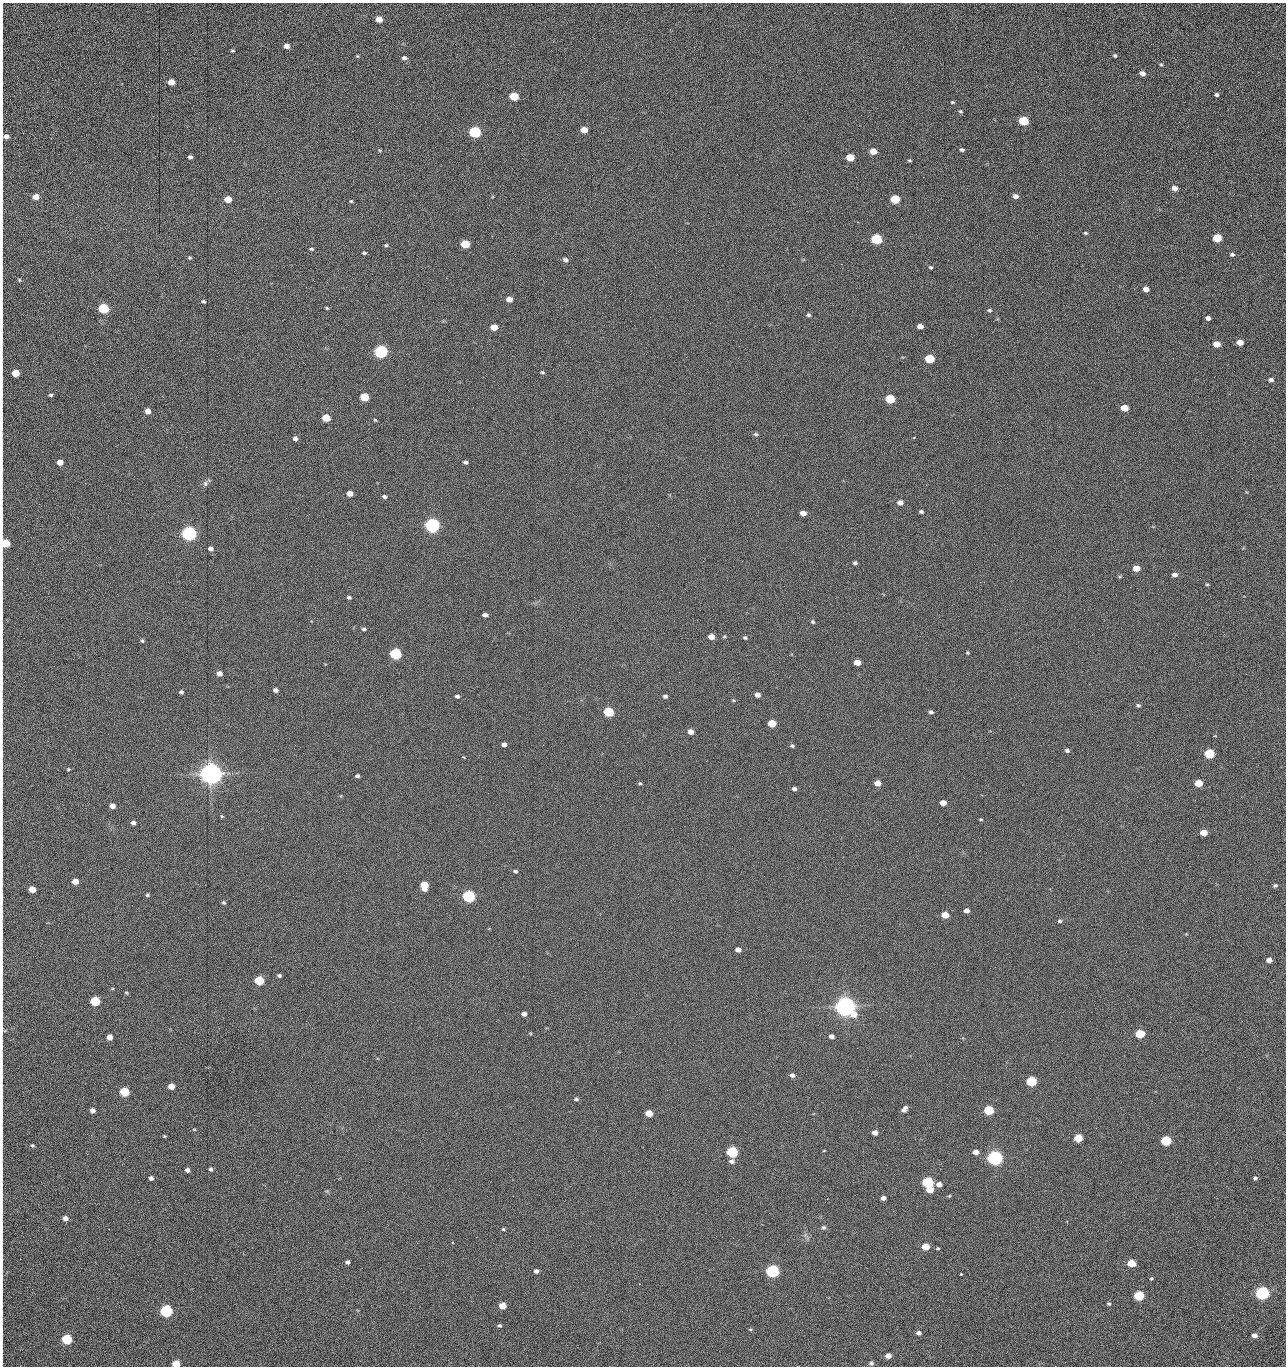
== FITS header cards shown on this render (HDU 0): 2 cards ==
NAXIS1  =                 1284 /fastest changing axis
NAXIS2  =                 1364 /next to fastest changing axis

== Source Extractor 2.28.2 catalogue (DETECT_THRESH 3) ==
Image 1284 x 1364 px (HDU 0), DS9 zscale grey, 1 PNG px = 1 image px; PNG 1288 x 1368 px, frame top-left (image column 1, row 1364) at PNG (2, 3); no overlay
Background 145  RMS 15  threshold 44.6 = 3 sigma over >= 5 px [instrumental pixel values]
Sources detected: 272; all 272 listed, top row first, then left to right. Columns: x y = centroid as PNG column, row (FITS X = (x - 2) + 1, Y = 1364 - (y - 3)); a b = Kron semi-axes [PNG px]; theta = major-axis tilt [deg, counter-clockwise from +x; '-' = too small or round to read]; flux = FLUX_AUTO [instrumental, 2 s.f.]
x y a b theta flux
2 8 20 2 90 2.5e+03
379 19 5 5 - 1.3e+04
1188 35 2 2 - 8.0e+02
286 46 6 5 - 5.4e+03
2 49 15 2 90 2.5e+03
232 51 5 3 - 1.2e+03
357 56 4 3 - 9.8e+02
1115 56 4 4 - 1.5e+03
404 58 6 5 - 2.7e+03
1161 65 6 4 -61 1.4e+03
2 66 16 2 90 2.7e+03
1142 73 5 5 - 4.7e+03
171 82 5 5 - 1.4e+04
2 83 13 2 90 2.7e+03
1217 95 4 4 - 1.9e+03
514 96 6 5 - 4.2e+04
952 102 5 3 - 1.1e+03
961 111 5 4 - 1.3e+03
2 116 15 2 90 1.5e+03
1023 121 6 5 - 6.0e+04
1179 122 2 2 - 7.8e+02
584 130 5 5 - 1.4e+04
475 132 6 5 - 1.6e+05
5 136 11 8 -60 6.8e+03
380 150 4 4 - 1.0e+03
962 150 5 4 - 1.9e+03
873 151 5 5 - 1.2e+04
190 157 4 4 - 2.2e+03
850 157 6 5 - 2.7e+04
2 160 16 2 90 3.1e+03
909 160 4 3 - 1.3e+03
1041 161 2 2 - 1.3e+03
856 177 2 2 - 1.5e+03
923 177 2 2 - 1.1e+04
2 182 20 2 90 3.7e+03
1174 188 5 4 - 6.5e+03
1015 196 5 4 - 5.4e+03
36 197 5 4 - 9.9e+03
228 199 5 5 - 2.0e+04
895 199 6 5 - 5.1e+04
351 201 4 4 - 1.3e+03
1123 202 2 2 - 5.8e+02
2 220 11 2 90 2.1e+03
857 222 2 2 - 6.7e+02
1085 233 5 3 - 1.4e+03
1217 238 6 5 - 4.2e+04
876 239 6 5 - 1.0e+05
465 244 6 5 - 4.0e+04
386 245 4 4 - 1.4e+03
312 249 4 3 - 1.4e+03
364 253 4 3 - 1.5e+03
1232 254 5 4 - 2.0e+03
190 258 4 4 - 1.3e+03
565 260 6 5 - 3.0e+03
841 264 2 2 - 1.8e+04
931 267 4 3 - 1.4e+03
656 275 2 2 - 8.9e+02
2 279 17 2 90 3.1e+03
19 280 5 4 - 1.3e+03
306 287 2 2 - 4.7e+02
1146 289 5 4 - 7.3e+03
509 299 5 4 - 9.0e+03
203 301 5 4 - 1.7e+03
103 308 6 5 - 1.0e+05
327 308 4 2 - 1.1e+03
2 310 9 2 90 1.7e+03
989 310 5 5 - 1.5e+03
808 315 5 4 - 2.1e+03
1208 318 4 4 - 3.7e+03
849 322 2 2 - 5.2e+02
710 323 2 2 - 2.2e+03
2 325 16 2 90 2.5e+03
920 326 5 4 - 7.3e+03
494 327 5 4 - 1.5e+04
1240 342 5 4 - 1.1e+04
1216 344 5 4 - 1.6e+04
381 352 6 5 - 3.0e+05
929 359 6 5 - 5.7e+04
2 369 17 2 90 2.9e+03
542 372 5 4 - 1.3e+03
15 373 5 5 - 2.5e+04
1271 380 6 5 - 2.6e+03
1256 392 3 2 - 9.0e+02
51 395 5 3 - 1.5e+03
364 397 5 5 - 3.7e+04
890 399 6 5 - 5.9e+04
1124 408 5 5 - 1.8e+04
148 411 5 5 - 8.3e+03
326 418 5 5 - 2.9e+04
2 420 7 2 90 1.1e+03
375 420 5 4 - 1.0e+03
756 434 6 5 - 2.0e+03
1009 435 2 2 - 2.1e+03
914 437 3 3 - 7.7e+02
295 438 5 5 - 3.5e+03
186 447 2 2 - 2.1e+03
60 462 5 4 - 1.2e+04
466 462 5 3 - 2.3e+03
2 468 12 2 90 2.2e+03
85 483 2 2 - 6.3e+02
205 483 9 7 76 3.0e+03
350 493 5 4 - 9.8e+03
384 497 5 4 - 2.4e+03
900 502 6 5 - 5.9e+03
921 512 5 4 - 1.9e+03
803 513 5 4 - 8.6e+03
432 525 6 5 - 5.0e+05
189 534 6 5 - 5.3e+05
492 542 2 2 - 1.8e+03
5 543 6 5 - 4.2e+04
210 549 6 5 - 3.9e+03
742 561 2 2 - 6.2e+02
855 563 5 4 - 1.9e+03
1136 568 5 4 - 1.3e+04
1174 575 6 5 - 4.2e+03
2 576 8 2 90 1.2e+03
1207 584 5 3 - 1.0e+03
349 597 5 4 - 2.0e+03
485 615 5 4 - 4.2e+03
813 622 5 4 - 1.5e+03
364 629 5 4 - 2.0e+03
711 637 5 4 - 1.0e+04
724 637 5 3 - 1.1e+03
745 638 5 4 - 1.6e+03
142 640 5 4 - 1.7e+03
2 641 11 2 90 1.9e+03
967 653 5 4 - 1.2e+03
396 654 6 5 - 1.6e+05
857 662 5 4 - 1.3e+04
679 672 2 2 - 1.5e+03
219 673 5 4 - 7.0e+03
1089 684 2 2 - 5.9e+02
275 690 5 4 - 4.2e+03
181 692 4 4 - 2.0e+03
757 695 5 4 - 6.0e+03
457 696 5 4 - 2.4e+03
665 696 5 4 - 2.6e+03
733 700 5 3 - 9.4e+02
1138 705 5 4 - 1.9e+03
608 712 6 5 - 7.6e+04
931 712 4 4 - 2.5e+03
772 723 5 5 - 2.7e+04
690 732 5 5 - 7.5e+03
504 744 5 4 - 4.3e+03
543 745 2 2 - 2.1e+03
792 746 4 4 - 1.7e+03
1067 750 6 5 - 2.2e+03
1209 754 6 5 - 7.7e+04
617 764 2 2 - 1.3e+03
68 769 5 4 - 1.2e+03
211 774 7 7 - 1.7e+06
357 776 4 3 - 2.2e+03
2 782 17 2 90 2.6e+03
640 783 6 4 -20 1.4e+03
877 783 5 5 - 1.0e+04
1199 783 5 5 - 2.4e+04
794 789 4 4 - 2.8e+03
943 803 5 4 - 8.1e+03
112 806 5 4 - 6.7e+03
222 816 4 4 - 1.0e+03
981 819 5 2 - 9.9e+02
133 823 4 4 - 3.8e+03
1203 833 5 4 - 1.5e+04
897 841 2 2 - 9.3e+02
2 844 12 2 90 2.1e+03
515 871 5 4 - 1.8e+03
75 881 5 4 - 1.2e+04
424 885 6 5 - 2.8e+04
1275 885 5 4 - 1.9e+03
32 889 5 5 - 1.6e+04
147 895 4 4 - 1.6e+03
2 896 14 2 90 2.2e+03
469 896 6 5 - 2.4e+05
224 903 5 4 - 1.5e+03
967 910 5 4 - 5.5e+03
945 915 5 5 - 1.9e+04
1060 921 5 5 - 1.9e+03
738 950 5 4 - 5.9e+03
1269 960 5 4 - 7.1e+03
2 967 13 2 90 2.3e+03
279 975 4 4 - 1.9e+03
523 976 2 2 - 1.3e+03
259 980 5 5 - 6.0e+04
126 993 5 4 - 1.2e+03
95 1001 5 5 - 7.5e+04
845 1007 7 6 - 1.5e+06
524 1014 5 4 - 4.2e+03
2 1016 15 2 90 2.5e+03
411 1023 2 2 - 3.4e+03
3 1029 13 5 -69 2.4e+03
530 1033 4 3 - 1.0e+03
1140 1034 5 5 - 4.8e+04
831 1036 5 4 - 3.9e+03
109 1037 5 5 - 1.0e+04
2 1045 17 2 90 2.6e+03
857 1048 2 2 - 9.1e+02
1245 1057 2 2 - 1.1e+03
2 1072 11 2 90 1.9e+03
792 1075 5 5 - 3.4e+03
1179 1076 2 2 - 1.8e+03
1031 1081 6 5 - 8.8e+04
171 1086 5 4 - 1.2e+04
2 1091 10 2 90 1.9e+03
124 1092 5 5 - 6.5e+04
576 1099 5 4 - 1.9e+03
1155 1103 2 2 - 5.4e+02
904 1109 7 4 50 4.8e+03
92 1110 5 4 - 5.4e+03
989 1110 6 5 - 7.2e+04
729 1112 2 2 - 6.0e+02
649 1113 5 5 - 2.1e+04
1096 1128 2 2 - 4.1e+02
194 1129 4 4 - 9.6e+02
875 1133 5 4 - 6.8e+03
91 1135 2 2 - 1.7e+03
2 1136 9 2 90 1.5e+03
164 1136 4 4 - 9.0e+02
1078 1138 5 5 - 3.2e+04
1166 1141 6 5 - 9.8e+04
32 1145 4 4 - 1.4e+03
571 1149 2 2 - 5.5e+02
824 1151 4 2 - 7.3e+02
732 1152 6 5 - 1.4e+05
976 1152 5 4 - 7.5e+03
995 1158 6 5 - 6.3e+05
732 1161 6 5 - 3.3e+03
210 1169 5 4 - 2.4e+03
187 1170 4 4 - 4.3e+03
151 1178 4 4 - 3.4e+03
1255 1178 5 4 - 1.9e+03
928 1182 6 5 - 1.5e+05
939 1184 5 4 - 6.3e+03
930 1190 5 5 - 1.7e+04
949 1196 5 4 - 1.1e+03
2 1197 15 2 90 2.7e+03
883 1198 4 4 - 4.3e+03
65 1218 5 5 - 4.8e+03
280 1219 3 2 - 1.5e+03
824 1227 6 5 - 2.0e+03
2 1229 19 2 90 3.4e+03
503 1229 4 3 - 1.3e+03
476 1237 2 2 - 4.7e+03
308 1242 3 2 - 1.2e+03
452 1242 3 2 - 9.3e+02
417 1243 2 2 - 3.7e+03
925 1247 5 5 - 1.9e+04
938 1248 4 3 - 1.1e+03
347 1262 4 4 - 2.7e+03
1131 1263 6 5 - 2.7e+04
536 1271 4 4 - 3.2e+03
772 1271 6 5 - 3.1e+05
961 1274 3 3 - 2.6e+03
2 1277 22 2 90 4.3e+03
1151 1278 5 4 - 1.2e+03
1262 1293 6 5 - 3.6e+05
1139 1296 6 5 - 7.9e+04
996 1298 2 2 - 1.9e+03
1109 1304 5 4 - 1.6e+03
502 1306 5 5 - 1.7e+04
166 1311 6 5 - 2.4e+05
622 1311 2 2 - 5.0e+02
2 1314 11 2 90 1.8e+03
500 1325 5 4 - 1.5e+03
750 1329 4 4 - 1.1e+03
919 1333 5 4 - 3.9e+03
1254 1335 5 4 - 5.3e+03
67 1339 5 5 - 9.2e+04
2 1350 9 2 90 1.5e+03
888 1356 5 4 - 6.9e+03
871 1363 5 5 - 2.1e+03
176 1364 5 4 - 2.9e+04
1055 1366 2 2 - 1.4e+03
At the frame edge (FLAGS 8, measured only in part): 36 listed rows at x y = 2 8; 2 49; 2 66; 2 83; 2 116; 5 136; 2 160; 2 182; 2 220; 2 279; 2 310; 2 325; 2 369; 15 373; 2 420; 2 468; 5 543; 2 576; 2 641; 2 782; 2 844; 2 896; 2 967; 2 1016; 3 1029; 2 1045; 2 1072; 2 1091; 2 1136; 2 1197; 2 1229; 2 1277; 2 1314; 2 1350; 176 1364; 1055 1366

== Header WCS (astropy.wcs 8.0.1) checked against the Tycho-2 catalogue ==
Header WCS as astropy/WCSLIB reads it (CRVAL/CRPIX/CD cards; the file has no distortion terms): RA---TAN/DEC--TAN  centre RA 15:41:40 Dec +51:59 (235.42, +51.98 deg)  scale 1.26 arcsec/px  FOV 26.9' x 28.5'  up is +92 deg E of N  parity flipped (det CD > 0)
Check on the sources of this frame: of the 60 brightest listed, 11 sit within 2.0 arcsec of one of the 11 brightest Tycho-2 stars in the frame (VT <= 12.29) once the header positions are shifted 0.40 arcsec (0.34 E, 0.21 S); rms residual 0.95 arcsec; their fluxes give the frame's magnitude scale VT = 25.23 - 2.5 log10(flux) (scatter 0.20 mag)
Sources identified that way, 11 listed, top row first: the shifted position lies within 2.0 arcsec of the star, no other Tycho-2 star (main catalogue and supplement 1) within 4.0 arcsec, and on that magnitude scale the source's flux lands within +1.5 / -3 mag of the star's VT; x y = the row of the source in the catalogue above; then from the Tycho-2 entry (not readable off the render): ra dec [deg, ICRS J2000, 3 dp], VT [Tycho-2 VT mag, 2 dp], TYC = Tycho-2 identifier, HIP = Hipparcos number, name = IAU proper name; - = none
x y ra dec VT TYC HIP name
381 352 235.614 +52.064 11.61 3489-1132-1 - -
432 525 235.514 +52.049 11.19 3489-1407-1 - -
189 534 235.515 +52.133 11.12 3489-1380-1 - -
211 774 235.378 +52.130 9.31 3489-1322-1 76850 -
469 896 235.303 +52.042 11.52 3489-958-1 - -
845 1007 235.232 +51.912 9.59 3489-824-1 - -
995 1158 235.143 +51.862 10.97 3489-1016-1 - -
928 1182 235.131 +51.886 12.29 3489-908-1 - -
772 1271 235.084 +51.941 11.45 3489-1346-1 - -
1262 1293 235.062 +51.771 11.53 3489-1453-1 - -
166 1311 235.075 +52.152 11.74 3489-912-1 - -